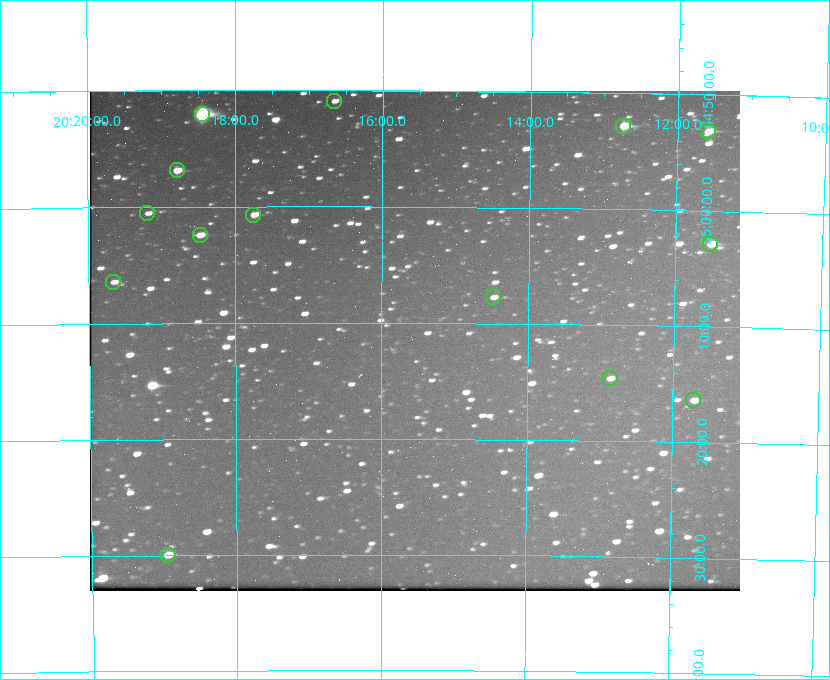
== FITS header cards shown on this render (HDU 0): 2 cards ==
NAXIS1  =                  650 / Width of table row in bytes
NAXIS2  =                  500 / Number of rows in table

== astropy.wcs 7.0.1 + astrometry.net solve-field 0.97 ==
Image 650 x 500 px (HDU 0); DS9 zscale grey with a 90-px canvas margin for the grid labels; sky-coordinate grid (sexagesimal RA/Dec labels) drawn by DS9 from the SOLVED WCS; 14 Tycho-2 reference stars matched to detected sources circled (green)
Header WCS: none
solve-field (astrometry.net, Tycho-2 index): SOLVED blind (the file carries no WCS)
Solved WCS: RA---TAN-SIP/DEC--TAN-SIP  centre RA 20:15:33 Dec +65:12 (303.89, +65.19 deg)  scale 5.17 arcsec/px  FOV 56.0' x 43.1'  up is +180 deg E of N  parity flipped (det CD > 0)
(file carries no celestial WCS; the grid is the blind solution)
Tycho-2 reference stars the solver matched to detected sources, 14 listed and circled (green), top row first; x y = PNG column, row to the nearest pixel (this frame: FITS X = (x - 90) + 1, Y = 500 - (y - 91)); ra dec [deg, ICRS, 3 dp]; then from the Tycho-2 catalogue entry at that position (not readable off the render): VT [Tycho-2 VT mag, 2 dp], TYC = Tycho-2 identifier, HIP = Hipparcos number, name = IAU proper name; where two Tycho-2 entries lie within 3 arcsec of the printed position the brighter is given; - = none
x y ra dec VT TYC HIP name
334 101 304.164 +64.849 10.65 4240-315-1 - -
202 114 304.612 +64.868 7.89 4241-1703-1 100101 -
623 126 303.184 +64.880 9.02 4240-488-1 - -
708 131 302.897 +64.886 9.40 4240-717-1 - -
177 170 304.698 +64.948 10.27 4241-1684-1 - -
147 213 304.798 +65.009 11.15 4241-1628-1 - -
253 215 304.437 +65.012 10.41 4241-1775-1 - -
200 235 304.620 +65.041 10.25 4241-1573-1 - -
710 244 302.882 +65.048 10.25 4240-98-1 - -
113 282 304.916 +65.107 11.17 4241-1518-1 - -
493 297 303.620 +65.129 11.18 4240-34-1 - -
610 378 303.217 +65.244 11.17 4240-236-1 - -
693 400 302.928 +65.273 10.74 4240-760-1 - -
168 555 304.739 +65.499 10.16 4241-1715-1 - -